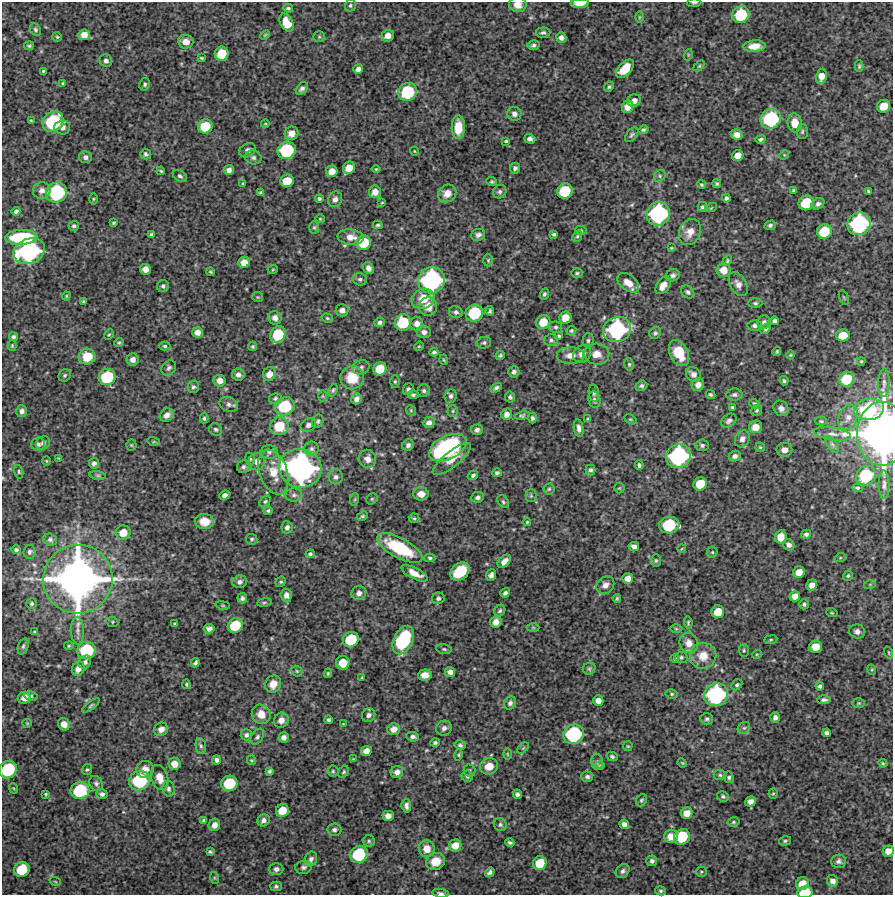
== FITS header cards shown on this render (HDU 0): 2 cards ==
NAXIS1  =                  891 /Length X axis
NAXIS2  =                  893 /Length Y axis

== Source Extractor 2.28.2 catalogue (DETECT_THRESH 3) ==
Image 891 x 893 px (HDU 0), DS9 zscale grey, 1 PNG px = 1 image px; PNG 895 x 897 px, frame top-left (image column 1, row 893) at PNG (2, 2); each listed source drawn as its Kron ellipse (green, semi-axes under 4 px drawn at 4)
Background 4240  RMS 190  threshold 555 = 3 sigma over >= 5 px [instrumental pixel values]
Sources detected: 499; all 499 listed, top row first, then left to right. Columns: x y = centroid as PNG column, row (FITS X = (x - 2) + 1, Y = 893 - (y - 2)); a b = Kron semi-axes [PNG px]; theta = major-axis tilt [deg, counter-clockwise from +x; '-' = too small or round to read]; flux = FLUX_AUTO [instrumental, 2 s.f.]
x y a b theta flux
580 3 9 4 3 1.3e+05
694 3 7 3 2 2.4e+04
350 5 6 5 - 2.4e+04
518 5 9 7 -6 1.1e+05
288 8 5 3 - 2.0e+04
741 15 9 8 - 5.9e+05
639 17 6 4 89 1.4e+04
287 23 10 6 -62 2.1e+05
35 30 7 5 -59 2.4e+04
543 33 7 5 3 3.0e+04
84 35 6 5 - 1.2e+05
265 35 5 3 - 1.2e+04
388 36 6 5 - 8.9e+04
57 37 5 5 - 1.6e+04
319 37 6 5 - 2.0e+04
561 38 5 5 - 5.2e+04
186 42 7 6 - 8.5e+04
533 45 6 5 - 2.8e+04
29 46 5 3 - 2.0e+04
754 46 11 6 3 1.3e+05
222 54 7 7 - 3.2e+05
688 55 6 3 73 1.3e+04
201 58 4 2 - 1.4e+04
106 60 6 6 - 3.8e+04
699 66 6 4 45 1.7e+04
859 66 6 4 90 2.0e+04
358 69 5 4 - 6.5e+04
625 69 11 6 47 2.5e+05
43 71 3 3 - 1.7e+04
821 76 8 5 80 1.2e+05
63 83 4 3 - 1.5e+04
145 84 6 5 - 2.5e+04
609 87 5 4 - 2.2e+04
302 89 7 5 48 3.4e+04
408 92 9 8 - 7.0e+05
634 101 7 6 - 7.3e+04
884 106 6 6 - 2.1e+05
627 107 6 5 - 1.1e+05
514 114 7 6 - 4.7e+04
771 119 10 9 - 1.0e+06
31 121 3 3 - 1.4e+04
53 122 11 9 40 1.0e+06
795 123 9 7 -84 1.7e+05
265 124 4 3 - 1.1e+04
205 126 7 7 - 3.3e+05
62 127 8 7 - 6.5e+04
458 127 12 6 89 1.8e+05
643 130 5 4 - 2.1e+04
802 131 7 5 88 2.6e+04
292 133 7 6 - 1.1e+05
632 135 8 5 51 2.7e+04
737 135 6 5 - 8.9e+04
530 139 5 4 - 4.8e+04
760 139 5 4 - 2.8e+04
506 141 4 3 - 1.5e+04
247 150 9 6 27 5.2e+04
287 150 9 8 - 7.7e+05
414 151 4 3 - 8.9e+03
146 154 5 5 - 2.7e+04
784 155 5 4 - 1.5e+04
738 156 6 5 - 1.2e+05
85 157 6 6 - 4.7e+04
253 157 8 7 - 4.1e+04
349 168 6 6 - 1.4e+05
515 168 5 5 - 2.8e+04
376 169 4 4 - 1.2e+04
229 170 5 4 - 4.6e+04
161 171 4 3 - 1.5e+04
332 171 6 5 - 1.2e+05
180 176 8 5 -33 2.9e+04
660 176 6 5 - 2.2e+04
287 181 7 6 - 2.3e+05
492 182 5 4 - 1.9e+04
243 183 4 3 - 1.2e+04
717 184 4 3 - 1.9e+04
701 185 4 4 - 1.6e+04
42 190 9 8 - 6.5e+04
794 190 3 3 - 1.9e+04
565 191 8 7 - 4.5e+05
868 191 3 3 - 1.4e+04
56 192 11 10 - 1.1e+06
375 192 6 6 - 8.5e+04
500 192 7 6 - 3.0e+04
261 193 4 3 - 2.0e+04
447 193 9 8 - 1.1e+05
726 198 4 4 - 2.7e+04
93 199 6 4 89 1.4e+04
319 199 4 4 - 2.2e+04
335 199 8 7 - 5.0e+04
382 203 4 2 - 1.0e+04
806 203 8 7 - 3.8e+05
818 204 7 5 36 3.9e+04
703 207 5 5 - 2.7e+04
711 208 6 3 19 1.3e+04
16 211 4 4 - 3.2e+04
658 214 12 11 - 1.5e+06
320 219 5 4 - 1.3e+04
113 223 4 3 - 1.7e+04
859 224 12 11 - 1.5e+06
378 225 5 4 - 1.9e+04
770 225 5 4 - 2.8e+04
74 226 5 5 - 2.6e+04
314 227 6 5 - 1.9e+04
581 230 6 4 -8 1.4e+04
824 231 7 7 - 3.5e+05
690 232 13 10 65 1.4e+05
554 234 4 3 - 2.2e+04
151 235 4 4 - 2.6e+04
478 235 7 6 - 4.4e+04
577 236 6 4 67 1.9e+04
21 237 16 7 3 7.8e+05
351 237 13 7 -7 1.1e+05
364 243 7 7 - 3.5e+05
671 248 4 3 - 1.3e+04
29 251 16 12 23 1.9e+06
488 260 6 5 - 1.8e+04
727 261 5 4 - 1.6e+04
244 262 6 5 - 1.1e+05
368 268 6 5 - 5.6e+04
145 269 5 5 - 8.7e+04
273 269 5 3 - 1.2e+04
724 270 7 7 - 1.6e+05
210 272 4 3 - 1.3e+04
577 273 6 5 - 2.1e+04
673 275 7 6 - 3.3e+04
360 279 7 6 - 3.3e+04
431 280 14 13 - 1.9e+06
628 283 12 8 -37 1.5e+05
738 284 13 8 -60 8.1e+04
663 285 10 6 54 1.2e+05
163 286 6 6 - 2.9e+04
688 292 7 5 -39 3.2e+04
544 294 5 4 - 2.4e+04
66 296 4 4 - 1.3e+04
258 297 5 5 - 1.8e+04
844 297 8 2 -69 1.2e+04
423 299 12 9 20 2.2e+05
83 301 4 3 - 1.5e+04
755 303 7 4 0 2.4e+04
428 307 9 9 - 1.3e+05
342 310 6 6 - 6.2e+04
490 311 5 4 - 2.1e+04
456 312 7 6 - 3.3e+04
474 313 9 8 - 6.2e+05
275 318 7 6 - 6.0e+04
327 318 6 4 -16 1.7e+04
565 318 6 6 - 1.5e+05
775 321 4 4 - 3.7e+04
380 322 5 4 - 3.3e+04
543 322 7 7 - 2.0e+05
764 322 7 6 - 3.3e+04
403 323 8 8 - 4.5e+05
417 324 7 6 - 7.7e+04
754 326 7 5 -2 3.7e+04
556 327 6 6 - 2.8e+04
766 329 6 4 47 2.6e+04
617 330 14 12 22 1.5e+06
571 331 5 4 - 1.9e+04
197 332 5 5 - 8.0e+04
424 332 7 6 - 4.8e+04
655 333 6 5 - 2.6e+04
109 335 6 4 65 1.6e+04
278 335 9 7 60 4.6e+05
843 335 7 6 - 2.2e+05
559 336 4 4 - 1.7e+04
13 337 4 4 - 3.1e+04
551 340 7 6 - 3.0e+04
588 340 7 5 88 2.8e+04
119 342 5 4 - 1.6e+04
484 343 7 5 11 2.7e+04
12 346 5 4 - 1.5e+04
165 346 5 4 - 2.0e+04
253 346 5 4 - 1.9e+04
419 346 5 4 - 1.2e+04
777 351 5 4 - 1.7e+04
434 352 4 4 - 2.6e+04
679 353 14 9 -63 2.6e+05
582 354 9 8 - 8.8e+04
597 354 12 10 -6 1.3e+05
500 355 4 3 - 1.8e+04
571 355 13 8 0 1.1e+05
790 355 4 4 - 1.3e+04
87 357 8 8 - 2.3e+05
133 359 6 6 - 6.7e+04
444 360 5 3 - 1.2e+04
861 361 4 4 - 1.3e+04
629 364 6 5 - 2.1e+04
361 367 9 7 17 4.6e+04
169 368 8 6 46 3.4e+04
380 369 7 6 - 2.5e+05
514 372 6 5 - 3.5e+04
269 374 7 6 - 1.0e+05
693 374 8 6 -41 6.3e+04
65 375 6 5 - 2.3e+04
238 375 6 6 - 5.0e+04
107 377 8 8 - 5.9e+05
352 378 12 11 - 3.1e+05
847 379 8 7 - 3.6e+05
220 381 6 6 - 1.1e+05
395 381 6 4 90 2.0e+04
784 381 4 4 - 2.2e+04
884 383 14 5 88 5.0e+04
698 385 6 6 - 6.5e+04
641 386 6 5 - 2.8e+04
193 387 6 5 - 2.9e+04
496 388 6 4 32 2.9e+04
408 389 6 5 - 3.0e+04
333 390 6 4 69 1.8e+04
424 391 6 6 - 2.8e+04
594 393 8 5 -83 2.9e+04
413 395 5 4 - 2.3e+04
710 395 5 4 - 2.1e+04
734 395 8 6 3 3.3e+04
323 396 6 4 -90 1.7e+04
451 396 7 6 - 3.6e+04
510 397 5 5 - 2.7e+04
275 398 6 5 - 2.3e+04
356 399 6 5 - 5.2e+04
594 400 8 6 -78 3.8e+04
229 404 10 7 -19 4.2e+04
754 404 5 4 - 1.8e+04
285 406 10 9 - 5.5e+05
733 407 3 3 - 1.9e+04
781 408 8 7 - 5.5e+04
869 409 15 10 10 9.1e+05
411 410 5 4 - 1.7e+04
757 410 6 5 - 1.9e+04
22 411 6 5 - 4.5e+04
453 411 6 5 - 2.0e+04
507 414 6 5 - 6.8e+04
167 415 7 6 - 7.8e+04
522 416 7 4 10 2.3e+04
848 417 13 9 67 9.5e+04
204 418 5 3 - 2.1e+04
532 418 5 4 - 2.8e+04
588 419 4 4 - 1.7e+04
630 419 7 4 -30 1.5e+04
318 421 7 5 64 2.5e+04
729 421 8 6 38 3.8e+04
821 421 6 4 -2 1.5e+04
429 422 6 5 - 5.3e+04
308 425 8 6 30 3.9e+04
279 426 9 9 - 3.6e+05
755 427 6 6 - 1.0e+05
579 428 8 5 -81 5.3e+04
216 429 7 6 - 2.6e+04
477 430 6 5 - 3.6e+04
833 434 19 6 -9 8.8e+04
882 434 32 25 -89 7.7e+06
742 439 9 7 61 6.5e+04
154 442 6 4 -17 1.5e+04
43 443 7 6 - 3.9e+04
38 444 7 6 - 3.5e+04
832 444 9 4 -54 3.3e+04
131 445 5 5 - 1.6e+04
408 445 6 5 - 4.0e+04
702 445 6 6 - 3.1e+04
760 447 5 4 - 1.7e+04
448 448 20 11 27 1.7e+06
312 449 7 7 - 3.6e+04
784 450 8 7 - 6.9e+04
269 452 9 6 1 3.5e+04
678 456 12 11 - 1.6e+06
735 456 6 5 - 4.3e+04
59 458 4 3 - 1.3e+04
250 459 6 4 -73 1.9e+04
368 459 9 8 - 7.5e+04
452 459 23 7 39 1.4e+05
46 461 5 3 - 1.1e+04
257 462 8 8 - 8.0e+04
94 463 5 5 - 4.2e+04
639 465 5 4 - 2.5e+04
244 467 7 6 - 2.9e+04
300 468 21 19 -12 3.7e+06
591 470 5 5 - 2.8e+04
19 472 7 4 -74 1.8e+04
273 472 23 13 -70 2.4e+05
497 473 5 4 - 2.3e+04
98 475 8 4 -8 2.2e+04
473 475 5 4 - 2.7e+04
866 476 10 9 - 6.8e+05
336 477 7 7 - 4.2e+04
700 484 7 6 - 2.4e+05
884 485 14 5 -89 4.8e+04
619 488 5 5 - 1.5e+04
858 488 5 4 - 1.6e+04
549 489 5 5 - 2.1e+04
421 494 8 6 0 1.0e+05
225 495 5 4 - 4.7e+04
294 495 8 6 5 4.2e+04
531 496 6 5 - 2.4e+04
478 497 6 5 - 3.2e+04
355 499 6 4 71 1.4e+04
372 499 6 5 - 1.7e+04
265 501 6 4 49 2.1e+04
503 502 7 5 -51 2.3e+04
268 511 4 4 - 2.1e+04
362 516 6 4 26 2.0e+04
414 518 5 4 - 1.7e+04
204 521 9 7 -3 1.8e+05
527 522 4 4 - 1.4e+04
669 525 10 8 7 6.7e+05
287 527 6 5 - 3.6e+04
123 533 7 7 - 1.7e+05
806 534 5 4 - 3.1e+04
781 537 7 6 - 1.5e+05
252 539 5 5 - 2.1e+04
50 540 7 6 - 3.2e+04
789 545 6 5 - 5.3e+04
634 547 5 4 - 4.4e+04
400 548 25 10 -28 7.3e+05
682 548 4 3 - 9.5e+03
16 550 5 4 - 2.3e+04
29 552 7 6 - 3.2e+04
712 552 6 5 - 1.7e+04
310 554 4 4 - 2.5e+04
430 558 5 4 - 2.3e+04
840 558 6 3 19 1.5e+04
656 560 6 5 - 2.1e+04
504 561 8 5 46 7.4e+04
460 571 11 8 40 4.4e+05
799 572 6 5 - 1.3e+05
414 573 14 5 -27 1.2e+05
491 575 6 4 71 4.1e+04
848 576 5 4 - 1.9e+04
628 578 5 5 - 9.5e+04
78 579 35 34 - 8.4e+06
240 582 7 6 - 4.2e+04
281 582 5 4 - 1.9e+04
870 584 6 4 19 1.5e+04
605 585 9 8 - 7.2e+04
812 585 6 5 - 8.2e+04
359 593 7 7 - 5.5e+04
505 593 5 4 - 3.1e+04
286 595 6 5 - 6.7e+04
795 596 5 5 - 9.1e+04
242 598 5 5 - 3.1e+04
438 598 6 5 - 3.1e+04
617 598 4 3 - 1.6e+04
264 602 7 4 8 1.8e+04
32 604 5 5 - 2.1e+04
804 604 5 5 - 2.3e+04
223 605 7 3 -9 1.4e+04
500 611 6 5 - 2.4e+04
718 612 6 6 - 2.0e+05
832 613 6 3 -18 1.4e+04
112 622 6 5 - 1.8e+04
496 622 6 5 - 8.7e+04
688 623 6 4 -85 1.8e+04
175 624 3 3 - 1.8e+04
235 625 8 7 - 4.1e+05
533 628 6 4 -1 1.4e+04
209 629 5 5 - 4.4e+04
676 629 6 4 -1 1.5e+04
78 631 14 6 -88 6.2e+04
857 631 8 7 - 5.3e+04
35 632 4 3 - 1.6e+04
351 640 8 7 - 5.0e+05
403 640 15 9 64 8.1e+05
771 640 6 3 8 1.4e+04
689 643 10 9 - 9.8e+04
23 646 8 5 72 2.5e+04
69 646 5 4 - 1.6e+04
815 647 6 6 - 1.5e+05
444 649 8 5 -10 2.4e+04
86 650 9 8 - 7.2e+05
744 650 6 5 - 1.9e+04
889 653 6 3 -71 1.2e+04
757 654 5 3 - 1.2e+04
703 656 13 13 - 1.8e+05
681 657 6 5 - 2.7e+04
675 658 4 4 - 2.0e+04
85 662 7 5 50 3.7e+04
195 663 5 4 - 2.8e+04
343 663 7 7 - 1.5e+05
78 669 7 6 - 8.7e+04
589 669 6 5 - 2.2e+04
872 670 5 3 - 1.2e+04
297 671 6 5 - 1.8e+04
450 672 5 5 - 6.1e+04
328 673 5 3 - 1.6e+04
425 675 7 5 6 9.3e+04
362 678 3 2 - 1.2e+04
186 684 5 3 - 1.5e+04
273 684 9 8 - 1.2e+05
737 685 6 4 44 2.1e+04
820 686 4 4 - 2.9e+04
672 694 6 5 - 2.1e+04
716 695 12 11 - 1.5e+06
31 696 7 5 -12 2.1e+04
24 698 6 6 - 1.1e+05
824 700 7 4 3 3.0e+04
598 701 5 5 - 8.6e+04
510 703 7 5 67 4.0e+04
859 703 6 5 - 1.9e+04
91 705 10 4 36 2.2e+04
261 714 10 9 - 1.5e+05
369 715 7 6 - 4.7e+04
775 717 5 5 - 4.5e+04
707 719 6 5 - 2.6e+04
281 720 8 7 - 7.9e+04
328 720 4 4 - 2.3e+04
27 723 5 4 - 1.3e+04
64 724 6 6 - 7.2e+04
343 724 4 4 - 9.9e+03
444 728 8 7 - 5.3e+04
744 728 7 5 41 2.6e+04
161 729 7 6 - 7.1e+04
394 729 6 5 - 7.8e+04
826 733 4 4 - 3.1e+04
574 734 10 9 - 1.1e+06
246 735 5 5 - 2.9e+04
257 737 8 5 52 3.4e+04
284 737 5 5 - 5.6e+04
413 737 6 5 - 3.7e+04
435 743 5 4 - 2.1e+04
460 745 6 5 - 2.6e+04
201 746 8 5 -79 3.0e+04
628 746 5 4 - 1.4e+04
523 748 7 4 44 1.8e+04
366 751 5 5 - 8.6e+04
507 754 5 3 - 1.2e+04
458 755 6 4 76 1.6e+04
612 756 5 4 - 2.1e+04
353 759 3 3 - 9.0e+03
216 760 4 4 - 3.6e+04
251 760 5 4 - 1.4e+04
597 762 8 5 -86 3.1e+04
682 763 5 4 - 1.4e+04
883 763 4 4 - 1.4e+04
174 764 6 6 - 1.1e+05
600 765 4 3 - 1.6e+04
489 766 9 8 - 1.4e+05
87 769 6 4 53 2.0e+04
145 769 9 8 - 9.8e+04
8 770 9 8 - 7.3e+05
469 770 6 6 - 2.2e+04
269 771 4 3 - 2.2e+04
333 771 5 5 - 2.2e+04
344 772 6 5 - 2.0e+04
397 772 6 6 - 7.0e+04
720 775 6 5 - 2.2e+04
467 776 6 5 - 2.6e+04
587 777 6 5 - 3.0e+04
729 777 6 5 - 2.4e+04
160 778 13 8 -74 1.4e+05
139 781 10 9 - 8.9e+05
96 783 8 6 -57 3.6e+04
229 783 8 7 - 5.1e+05
13 788 5 3 - 1.2e+04
169 789 8 6 -78 3.4e+04
80 790 9 8 - 7.0e+05
46 794 4 3 - 1.4e+04
102 794 6 5 - 4.0e+04
517 794 5 4 - 3.1e+04
773 794 5 4 - 1.5e+04
723 796 6 5 - 2.6e+04
641 800 6 5 - 2.1e+04
750 801 6 5 - 7.5e+04
406 806 7 4 -84 4.1e+04
282 811 6 6 - 2.1e+05
687 813 6 5 - 1.2e+05
388 816 5 5 - 6.8e+04
263 820 6 5 - 4.3e+04
204 821 4 3 - 2.2e+04
734 822 6 4 15 2.0e+04
624 824 5 4 - 5.7e+04
214 825 6 5 - 8.4e+04
500 825 7 6 - 2.8e+04
334 830 7 6 - 3.0e+04
671 836 7 6 - 1.5e+05
682 837 8 7 - 4.5e+05
369 841 6 6 - 2.3e+04
785 841 6 4 16 2.3e+04
510 842 4 3 - 2.2e+04
455 845 6 6 - 1.5e+05
427 849 8 8 - 1.3e+05
888 851 6 5 - 1.1e+05
210 852 4 3 - 1.9e+04
359 854 9 8 - 6.9e+05
311 859 8 6 69 4.2e+04
436 861 10 8 26 1.9e+05
652 861 5 5 - 3.3e+04
839 861 7 6 - 4.2e+04
540 863 7 6 - 2.8e+05
303 867 8 6 12 3.7e+04
22 869 8 7 - 4.0e+05
276 869 7 6 - 4.2e+04
623 871 8 6 48 4.0e+04
490 872 5 4 - 3.3e+04
701 872 5 5 - 1.9e+04
215 878 6 4 -71 1.5e+04
55 881 6 3 -20 1.2e+04
833 881 6 5 - 6.3e+04
802 884 7 6 - 1.9e+05
276 886 5 5 - 2.6e+04
661 891 5 4 - 2.2e+04
805 892 8 5 8 3.5e+05
440 893 8 4 -9 2.9e+04
At the frame edge (FLAGS 8, measured only in part): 9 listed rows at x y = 580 3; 694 3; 518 5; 882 434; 19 472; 8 770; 888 851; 805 892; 440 893

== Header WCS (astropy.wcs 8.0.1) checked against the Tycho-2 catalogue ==
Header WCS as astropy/WCSLIB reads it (CRVAL/CRPIX/CD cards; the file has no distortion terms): RA---TAN/DEC--TAN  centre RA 23:45:15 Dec -29:47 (356.31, -29.78 deg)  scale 1.01 arcsec/px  FOV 15.0' x 15.0'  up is +1 deg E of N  parity normal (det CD < 0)
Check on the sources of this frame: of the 60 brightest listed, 3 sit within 2.0 arcsec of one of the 3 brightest Tycho-2 stars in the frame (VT <= 11.89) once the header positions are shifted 0.48 arcsec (0.46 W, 0.13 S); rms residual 0.89 arcsec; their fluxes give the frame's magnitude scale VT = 27.51 - 2.5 log10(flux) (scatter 0.16 mag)
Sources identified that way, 3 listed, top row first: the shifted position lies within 2.0 arcsec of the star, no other Tycho-2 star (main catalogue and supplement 1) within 4.0 arcsec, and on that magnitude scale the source's flux lands within +1.5 / -3 mag of the star's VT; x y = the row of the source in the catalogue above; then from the Tycho-2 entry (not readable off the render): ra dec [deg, ICRS J2000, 3 dp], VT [Tycho-2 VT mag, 2 dp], TYC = Tycho-2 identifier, HIP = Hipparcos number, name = IAU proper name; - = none
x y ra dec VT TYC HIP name
882 434 356.171 -29.778 10.14 6987-401-1 - -
300 468 356.359 -29.790 11.89 6987-746-1 - -
78 579 356.431 -29.821 10.20 6987-732-1 117192 -